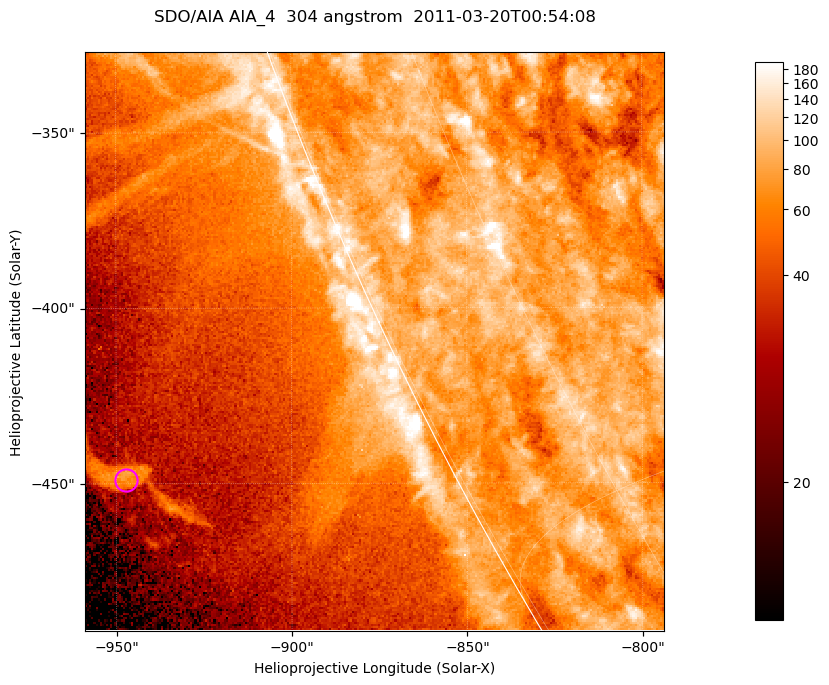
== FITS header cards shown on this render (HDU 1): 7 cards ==
TELESCOP= 'SDO/AIA '           / For AIA: SDO/AIA
INSTRUME= 'AIA_4   '           / For AIA: AIA_ATA1, AIA_ATA2, AIA_ATA3 or AIA_AT
WAVELNTH=                  304 / [angstrom] Wavelength
WAVEUNIT= 'angstrom'           / Wavelength unit: angstrom
DATE-OBS= '2011-03-20T00:54:08.124' / [ISO] Date when observation started; ISO 8
CTYPE1  = 'HPLN-TAN'           / CTYPE1; Typically HPLN
CTYPE2  = 'HPLT-TAN'           / CTYPE2; Typically HPLT

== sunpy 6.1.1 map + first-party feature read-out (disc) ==
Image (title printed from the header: SDO/AIA AIA_4  304 angstrom  2011-03-20T00:54:08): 275 x 275 px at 0.6 arcsec/px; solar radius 964 arcsec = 1606 px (partial field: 0.4% of the solar disc is inside the frame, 47% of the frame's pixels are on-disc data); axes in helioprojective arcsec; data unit not stated in the header (colour bar unlabelled)
Orientation: roll -0.132 deg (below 1 deg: not rotated)
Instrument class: DISC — disc imager (sunpy class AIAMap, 304 A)
Bright regions (active regions / flare kernels): reference = the on-disc median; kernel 3 px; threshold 5 sigma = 105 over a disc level ~79.4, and >= 1.15x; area >= 75 px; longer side >= 3 px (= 1.8 arcsec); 0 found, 0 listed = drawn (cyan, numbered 1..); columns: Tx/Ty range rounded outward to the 2 arcsec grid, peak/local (2 s.f.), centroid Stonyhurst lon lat
Off-limb structures (1.02-1.3 R_sun): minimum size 37 px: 6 found; the strongest spans PA ~115 deg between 1.07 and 1.1 R_sun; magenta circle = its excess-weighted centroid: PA ~115 deg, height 1.09 R_sun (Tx ~-948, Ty ~-448 arcsec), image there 2.7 x the reference